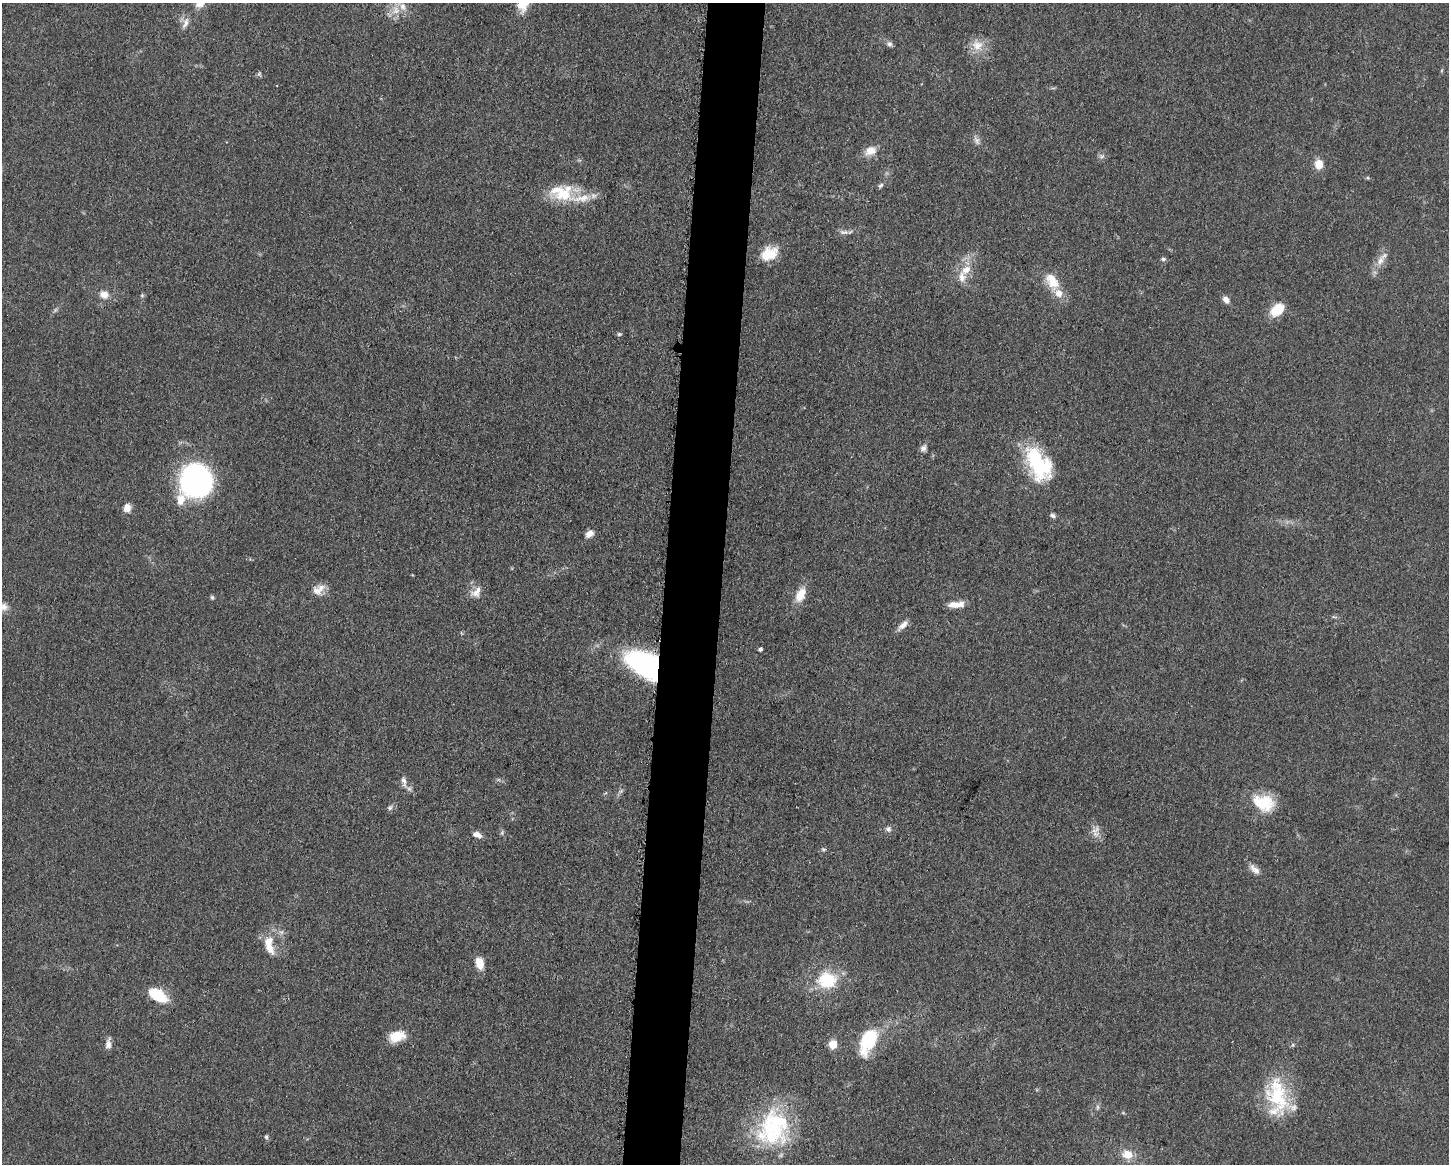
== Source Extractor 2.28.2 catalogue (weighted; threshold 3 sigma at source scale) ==
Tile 5 of 3 x 4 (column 2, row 2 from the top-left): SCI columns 1678-3124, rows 2330-3491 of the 4682 x 4655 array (HDU 1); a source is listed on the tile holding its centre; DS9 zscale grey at full resolution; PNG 1451 x 1166 px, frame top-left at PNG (2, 3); no overlay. Shown black and unused: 4% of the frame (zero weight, under 3 of 5 exposures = <1% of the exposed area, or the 3 px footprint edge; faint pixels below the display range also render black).
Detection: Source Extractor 2.28.2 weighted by HDU 2 'WHT'; one run over the whole footprint, this tile lists its part. Background 0.0601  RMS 0.0056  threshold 0.0251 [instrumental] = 3 sigma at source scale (4.5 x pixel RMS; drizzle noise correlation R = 1.50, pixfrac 1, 0.05/0.05 arcsec/px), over >= 5 px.
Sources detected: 70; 2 inside a brighter object's white glare — not listed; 9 inside a brighter listed object's ellipse — not listed separately; the other 59 listed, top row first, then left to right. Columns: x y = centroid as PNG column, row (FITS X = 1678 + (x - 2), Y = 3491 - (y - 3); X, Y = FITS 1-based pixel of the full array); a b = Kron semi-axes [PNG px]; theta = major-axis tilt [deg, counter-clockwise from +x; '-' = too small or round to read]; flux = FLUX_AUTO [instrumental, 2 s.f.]
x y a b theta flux
523 3 18 12 68 12
396 10 13 11 40 6.7
185 23 18 6 66 3.4
889 44 8 7 - 1.7
977 45 16 14 -4 7.9
259 74 7 6 - 1
977 141 12 6 -60 2.3
871 151 14 10 20 6.4
1102 156 8 4 44 1.3
1319 164 10 9 - 7
880 185 9 4 41 1.2
562 193 35 22 -9 23
844 232 14 6 -3 2.3
769 254 20 14 27 12
1163 259 6 5 - 1.1
1380 261 16 8 63 5.2
966 269 17 10 39 7.5
1052 281 25 15 -54 12
104 295 10 8 -18 4.9
142 295 5 5 - 0.83
1226 300 9 6 -51 3.2
1277 310 19 12 40 11
619 334 6 5 - 0.92
923 448 10 7 54 2.2
1034 458 55 20 -79 36
196 480 25 25 - 140
127 508 8 7 - 5.3
1053 516 8 5 -27 1.5
590 534 11 7 37 3.5
321 588 12 10 23 4.4
476 592 18 11 41 5.2
800 595 18 10 63 8.9
212 597 6 5 - 0.89
956 605 19 7 3 6
3 607 14 10 -19 4.3
903 625 16 6 41 3.6
760 649 4 3 - 1.4
645 665 37 22 -30 95
404 781 15 7 -79 3.3
1264 803 27 19 -18 19
390 808 8 6 36 1.4
888 829 8 8 - 1.8
1094 831 9 5 0 2
477 835 11 6 -18 3.1
823 849 6 4 -18 0.77
1255 869 17 8 -43 3.8
269 942 19 12 65 8.6
479 963 14 9 -77 6.7
827 980 22 19 2 26
158 995 21 11 -33 19
397 1036 18 12 18 11
868 1041 31 16 66 27
108 1044 12 6 83 3.4
833 1044 5 5 - 18
1277 1094 47 26 -75 36
1098 1107 7 4 -89 1.1
774 1129 46 43 87 59
266 1137 6 5 - 0.95
1127 1154 14 11 -15 7.4
Overlapping masked pixels (flux is a lower limit): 1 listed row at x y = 645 665
Isophote crosses this tile's border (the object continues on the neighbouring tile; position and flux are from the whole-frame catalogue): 2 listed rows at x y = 523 3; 3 607